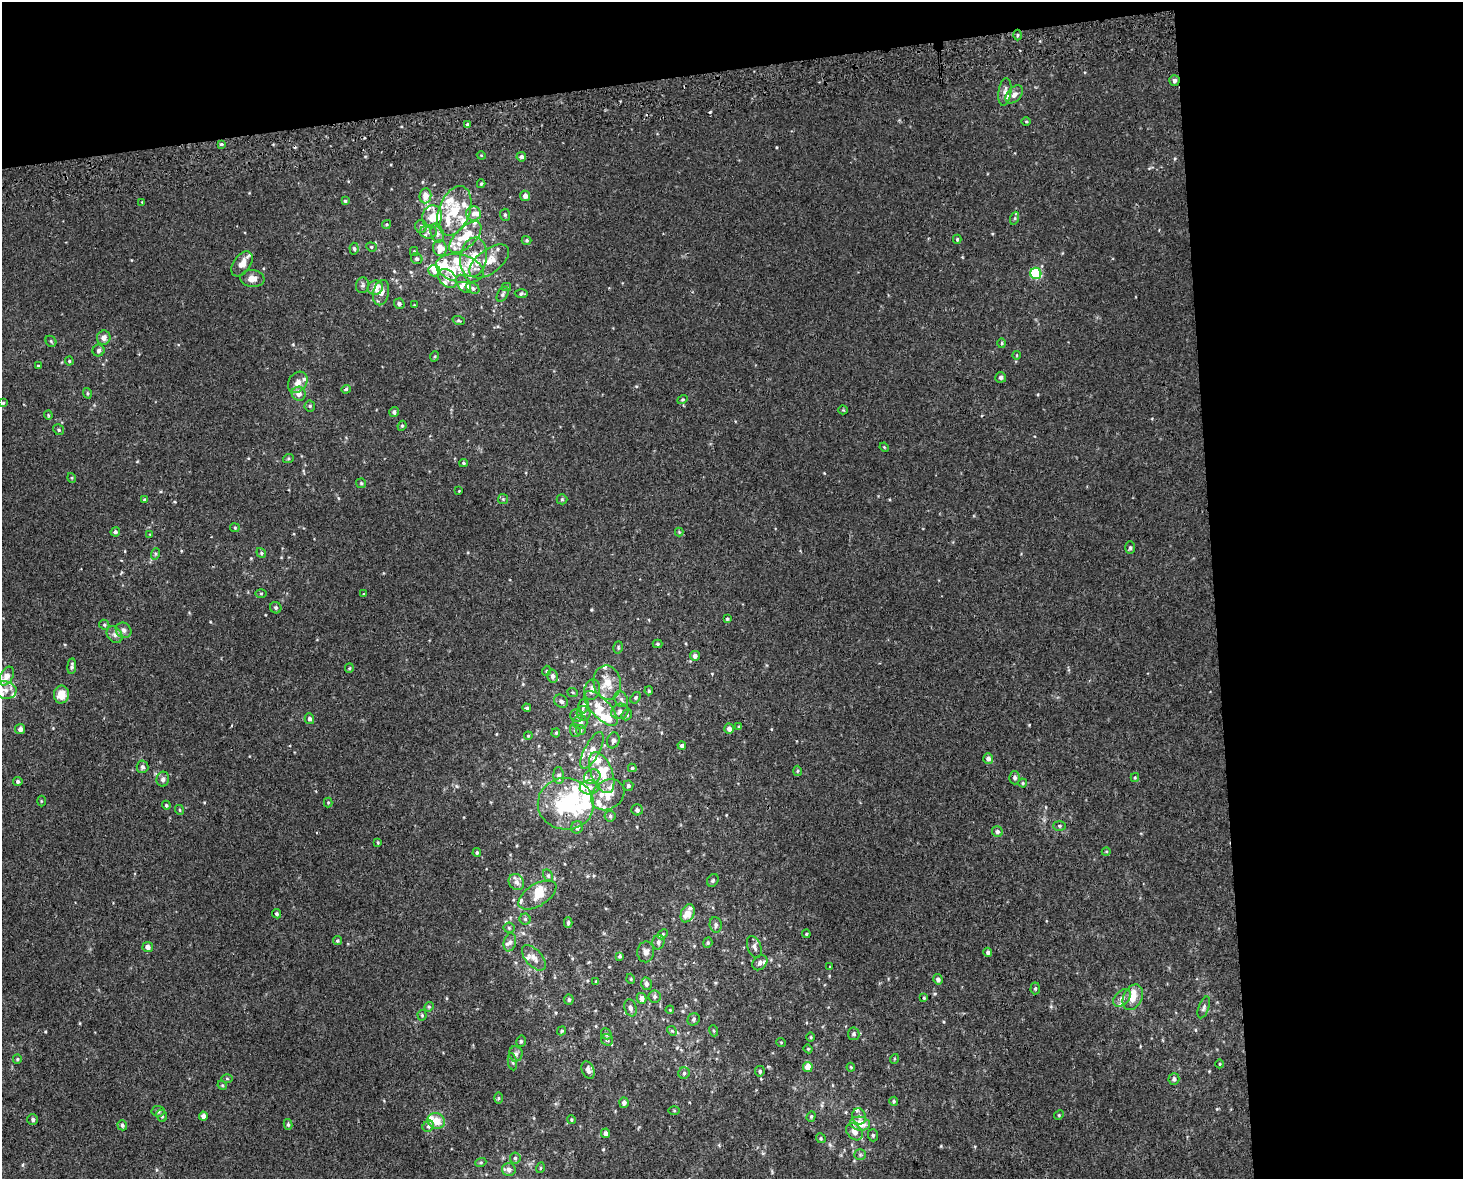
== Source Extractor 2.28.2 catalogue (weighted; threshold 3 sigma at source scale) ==
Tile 3 of 3 x 4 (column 3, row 1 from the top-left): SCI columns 2945-4405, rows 3572-4748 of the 4470 x 4790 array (HDU 1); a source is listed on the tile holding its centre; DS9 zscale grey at full resolution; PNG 1465 x 1181 px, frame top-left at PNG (2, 2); each listed source drawn as its Kron ellipse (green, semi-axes under 4 px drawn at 4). Shown black and unused: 23% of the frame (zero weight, under 2 of 3 exposures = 2% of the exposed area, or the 3 px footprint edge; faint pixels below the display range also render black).
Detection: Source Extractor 2.28.2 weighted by HDU 2 'WHT'; one run over the whole footprint, this tile lists its part. Background 0.00318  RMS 0.0056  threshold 0.0251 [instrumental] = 3 sigma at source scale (4.5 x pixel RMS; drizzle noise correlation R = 1.50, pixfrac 1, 0.0396/0.0396 arcsec/px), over >= 5 px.
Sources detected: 313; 3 inside a brighter object's white glare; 3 cosmic-ray / hot-pixel residue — neither listed nor drawn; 59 inside a brighter listed object's ellipse — not listed separately; the other 248 listed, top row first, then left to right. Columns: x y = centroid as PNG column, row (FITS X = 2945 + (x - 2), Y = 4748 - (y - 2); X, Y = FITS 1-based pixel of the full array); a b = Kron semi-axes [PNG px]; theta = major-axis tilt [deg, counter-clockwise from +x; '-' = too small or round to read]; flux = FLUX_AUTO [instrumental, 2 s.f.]
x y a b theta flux
1018 35 5 3 - 0.69
1174 81 5 5 - 1.9
1005 92 14 6 82 2.9
1014 94 10 6 47 2.8
1026 121 4 3 - 0.51
467 124 4 3 - 0.64
221 144 4 3 - 0.76
481 155 4 3 - 0.45
521 157 5 4 - 1.8
481 184 4 3 - 0.66
425 196 7 6 - 4.7
525 196 5 5 - 2.7
345 201 4 4 - 0.83
142 202 3 3 - 0.3
454 211 26 15 70 16
474 214 7 7 - 2.6
505 215 6 5 - 0.97
432 217 11 10 - 6.9
1015 218 6 4 72 0.87
386 224 4 4 - 0.65
421 226 6 6 - 1.4
428 232 8 6 -3 2
437 233 10 6 -66 2
465 237 20 10 44 11
957 239 4 4 - 0.69
527 240 5 4 - 0.7
371 247 5 4 - 0.8
440 248 8 7 - 6.4
354 249 6 4 -85 0.95
414 252 4 4 - 0.72
473 257 20 13 80 11
417 259 6 5 - 1.1
489 261 23 12 37 8
242 264 14 8 55 6
460 268 24 14 -13 12
434 271 6 5 - 3.7
1036 273 5 5 - 38
252 278 12 8 -6 4.3
447 278 11 8 -44 3.7
464 284 10 6 -57 2.1
363 285 8 6 76 1.3
506 287 4 4 - 0.67
375 288 8 7 - 5.1
473 288 7 5 -28 1.4
381 293 13 8 76 4
503 294 8 5 62 1.1
521 294 7 4 0 1.1
399 304 5 5 - 1.6
414 305 3 3 - 0.36
459 321 6 4 -19 0.72
104 338 7 6 - 3
51 341 6 5 - 0.73
1001 343 5 3 - 0.6
99 350 6 6 - 1.5
1017 355 4 3 - 0.43
435 356 5 3 - 0.53
69 361 4 4 - 0.6
38 366 3 3 - 0.52
1001 377 5 5 - 1.6
298 382 11 9 52 3.7
346 389 5 4 - 0.94
87 393 5 3 - 0.6
299 394 7 7 - 3.4
682 399 5 4 - 0.62
3 403 4 4 - 0.68
310 406 5 5 - 0.87
843 410 4 4 - 0.53
394 412 5 4 - 1.3
48 415 4 4 - 0.54
402 426 5 4 - 0.68
59 430 5 5 - 0.93
884 447 5 4 - 0.52
288 459 5 3 - 0.71
463 463 4 4 - 0.61
72 478 5 3 - 0.5
361 483 5 4 - 0.71
459 491 2 2 - 0.32
144 499 4 4 - 0.55
503 499 5 5 - 0.75
562 499 5 5 - 0.79
235 528 5 4 - 0.62
115 532 5 4 - 1.2
679 532 4 4 - 0.52
150 534 3 3 - 0.42
1130 547 6 5 - 1.1
261 553 5 4 - 0.79
155 554 6 3 72 0.68
261 594 5 4 - 0.56
364 594 3 3 - 0.45
276 608 6 5 - 1.1
727 619 4 4 - 0.72
104 625 5 4 - 0.8
124 630 8 7 - 1.8
115 635 9 7 -52 2
658 644 5 4 - 0.75
618 647 6 4 73 0.74
695 656 5 5 - 2.1
72 666 8 4 84 1.2
349 668 5 4 - 0.62
546 671 5 3 - 0.43
7 676 10 6 61 4.5
552 676 6 5 - 2
607 683 17 13 -80 9.6
6 690 11 9 -8 3.9
592 690 10 7 76 4
649 691 4 4 - 0.7
573 693 5 3 - 0.52
61 694 9 7 81 7.2
636 698 6 4 56 0.89
621 699 8 6 -63 2
561 701 7 6 - 1.7
584 706 8 5 78 1.8
527 708 4 4 - 0.88
601 708 22 9 -47 7.6
620 711 9 7 25 2.6
584 713 7 7 - 1.7
627 715 6 5 - 0.93
577 716 6 6 - 1.5
309 719 5 4 - 1.4
580 722 7 7 - 1.5
739 727 4 3 - 0.67
20 729 5 5 - 2.5
729 729 5 5 - 2.4
581 730 5 4 - 0.69
575 731 6 5 - 1
556 733 5 4 - 0.64
528 736 4 3 - 0.46
613 740 8 6 73 1.4
682 746 4 4 - 1.6
592 750 20 7 63 6.2
988 759 5 5 - 2.3
142 767 6 6 - 1.4
632 768 4 4 - 0.76
797 771 5 3 - 0.56
602 773 22 10 -68 13
559 775 8 5 -87 1.9
592 777 8 7 - 2.5
1135 777 4 4 - 0.51
1015 778 6 5 - 1.3
163 779 7 6 - 1.8
18 781 4 4 - 1.1
1023 783 4 4 - 0.6
628 786 5 5 - 1.1
589 787 10 7 4 3.5
608 795 18 14 37 8
41 801 5 3 - 0.49
328 802 5 4 - 0.53
566 804 28 26 -4 39
166 805 4 4 - 0.74
180 810 5 3 - 0.53
637 810 6 5 - 1.5
610 816 5 5 - 1.1
1059 826 6 5 - 0.8
577 827 6 6 - 2
997 831 5 5 - 1.5
378 842 4 3 - 0.51
1106 852 4 3 - 0.48
477 853 4 3 - 0.74
548 876 6 4 -63 0.96
713 880 7 5 58 0.96
516 882 8 7 - 2.8
537 895 21 11 32 8.2
688 913 9 6 66 7.5
277 914 5 4 - 0.87
525 919 5 5 - 0.95
568 922 5 4 - 0.97
716 925 8 6 -82 1.6
509 928 5 5 - 0.8
663 934 5 4 - 0.75
806 934 4 4 - 0.51
337 941 4 4 - 0.79
510 942 9 6 78 1.7
658 942 7 6 - 1.7
708 943 5 4 - 0.77
148 947 5 5 - 2.5
754 947 11 6 -69 2.3
646 952 10 8 83 2.4
988 952 4 4 - 1.3
620 956 4 4 - 0.79
534 958 15 8 -48 3.8
760 963 8 6 46 1.9
830 967 3 3 - 0.44
631 979 5 3 - 0.49
938 979 5 4 - 1.7
596 981 3 3 - 0.38
646 984 6 5 - 1.8
1035 988 6 4 87 0.88
655 996 6 6 - 1.2
1133 997 13 9 63 6
642 998 5 5 - 2.7
924 998 4 3 - 0.56
1122 998 10 7 45 2.4
569 1000 5 5 - 1.1
429 1007 5 4 - 0.74
1204 1007 11 5 70 1.6
630 1008 9 6 -73 2
670 1010 4 3 - 0.4
422 1015 5 4 - 0.77
694 1019 6 5 - 1.1
562 1031 5 4 - 0.7
672 1031 5 4 - 0.74
714 1031 6 4 -72 0.71
606 1034 6 5 - 0.86
854 1034 6 5 - 1.2
811 1037 5 3 - 0.54
607 1040 6 5 - 1.4
521 1041 6 4 77 0.93
781 1042 5 3 - 0.45
808 1049 4 4 - 0.58
516 1054 7 6 - 1.7
17 1059 5 4 - 0.7
894 1059 5 3 - 0.49
512 1062 9 4 -80 1
1219 1064 4 3 - 0.52
808 1067 5 5 - 5.9
851 1067 4 3 - 0.51
588 1070 9 6 -68 2.6
760 1071 5 5 - 0.98
684 1073 5 5 - 1.2
227 1078 5 3 - 0.56
1174 1079 6 5 - 1.4
222 1085 5 4 - 0.56
498 1098 6 4 90 0.77
894 1101 4 4 - 0.84
624 1103 5 5 - 2.1
158 1111 6 5 - 1.2
674 1111 5 3 - 0.52
1059 1115 5 4 - 0.64
162 1116 6 5 - 1
203 1116 4 4 - 2.8
811 1116 5 4 - 0.72
859 1116 8 7 - 1.8
33 1119 5 5 - 1.2
571 1120 4 3 - 0.55
436 1121 9 8 - 6.3
288 1124 5 4 - 0.93
860 1124 10 7 -9 8.4
122 1125 5 4 - 1.1
428 1126 6 5 - 1.1
854 1132 10 7 -49 3.4
605 1133 5 4 - 2.3
873 1135 6 5 - 0.89
821 1138 5 4 - 0.7
860 1155 6 5 - 1
515 1158 5 5 - 1.1
481 1162 5 3 - 0.67
540 1168 5 3 - 0.52
509 1170 7 6 - 1.7
Overlapping masked pixels (flux is a lower limit): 1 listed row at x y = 1174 81
Isophote crosses this tile's border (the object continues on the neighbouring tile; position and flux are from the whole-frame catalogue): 1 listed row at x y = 6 690